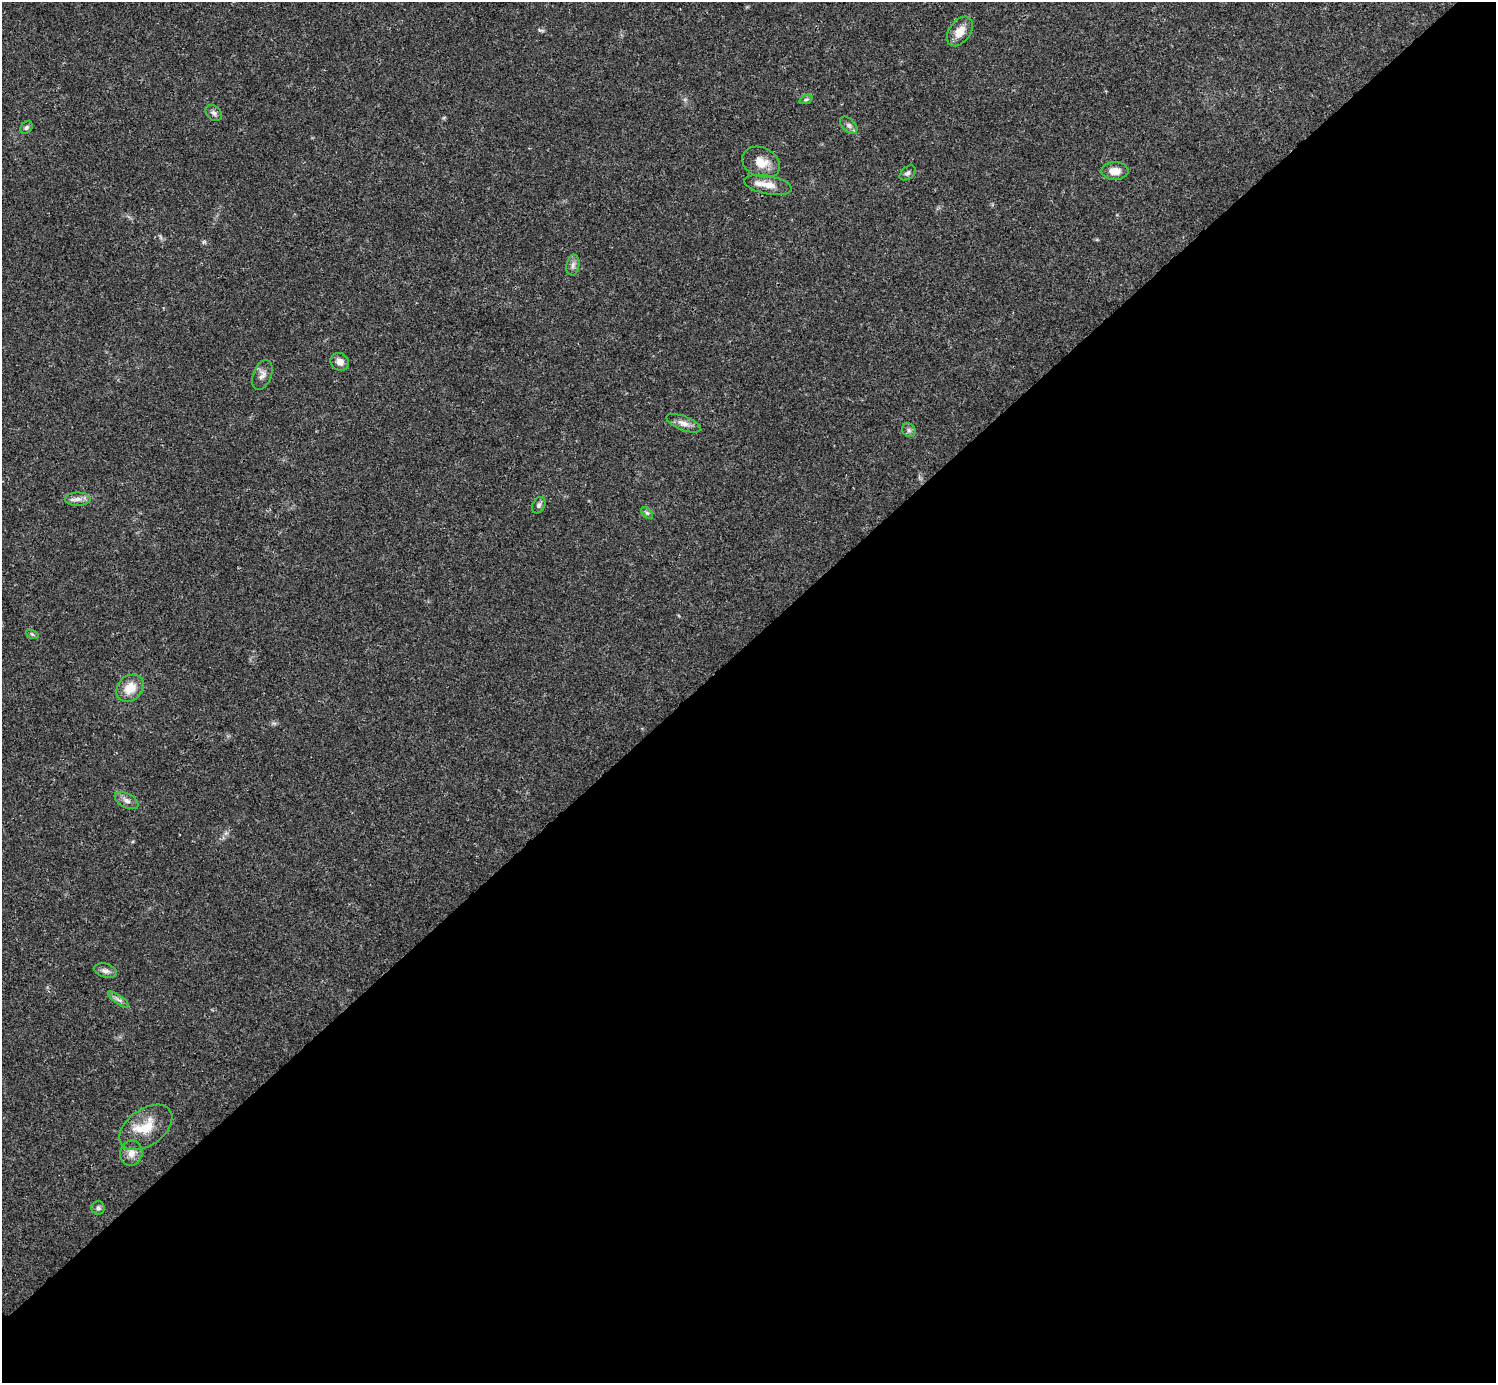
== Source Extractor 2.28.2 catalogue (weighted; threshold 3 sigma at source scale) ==
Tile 12 of 4 x 4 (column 4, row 3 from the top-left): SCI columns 4483-5976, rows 1540-2920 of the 5984 x 5984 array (HDU 1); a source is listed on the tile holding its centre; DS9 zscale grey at full resolution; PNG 1498 x 1385 px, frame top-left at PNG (2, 2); each listed source drawn as its Kron ellipse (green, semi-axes under 4 px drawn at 4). Shown black and unused: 54% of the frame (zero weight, under 3 of 4 exposures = <1% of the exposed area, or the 3 px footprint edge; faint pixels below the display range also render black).
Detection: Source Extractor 2.28.2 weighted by HDU 2 'WHT'; one run over the whole footprint, this tile lists its part. Background 0.021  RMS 0.0022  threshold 0.00997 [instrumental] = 3 sigma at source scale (4.5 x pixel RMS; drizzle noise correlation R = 1.50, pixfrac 1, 0.05/0.05 arcsec/px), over >= 5 px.
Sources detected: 25; all 25 listed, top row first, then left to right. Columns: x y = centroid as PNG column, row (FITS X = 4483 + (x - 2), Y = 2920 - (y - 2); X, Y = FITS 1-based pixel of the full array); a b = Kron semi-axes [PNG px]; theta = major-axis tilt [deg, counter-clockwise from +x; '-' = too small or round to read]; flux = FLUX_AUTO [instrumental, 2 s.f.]
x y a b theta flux
960 31 16 10 54 2.7
806 99 7 4 19 0.39
214 113 9 7 -42 0.7
849 125 10 6 -45 0.8
26 127 7 5 44 0.45
761 162 19 14 -25 3.2
1115 171 14 9 0 2.4
908 173 9 6 41 0.58
768 185 24 9 -11 2.7
573 265 10 6 80 0.87
340 362 10 8 -38 1.4
262 375 15 9 68 1.3
683 423 18 7 -22 1.5
909 430 7 6 - 0.56
78 499 13 6 0 1.2
539 505 9 6 62 0.57
647 513 7 4 -44 0.45
32 634 6 4 -18 0.36
130 688 15 12 43 3.6
127 801 13 7 -28 1.1
105 971 12 7 -14 0.94
119 1000 12 4 -35 0.8
146 1127 30 18 36 5.7
131 1153 12 11 - 1.8
98 1208 6 6 - 0.55